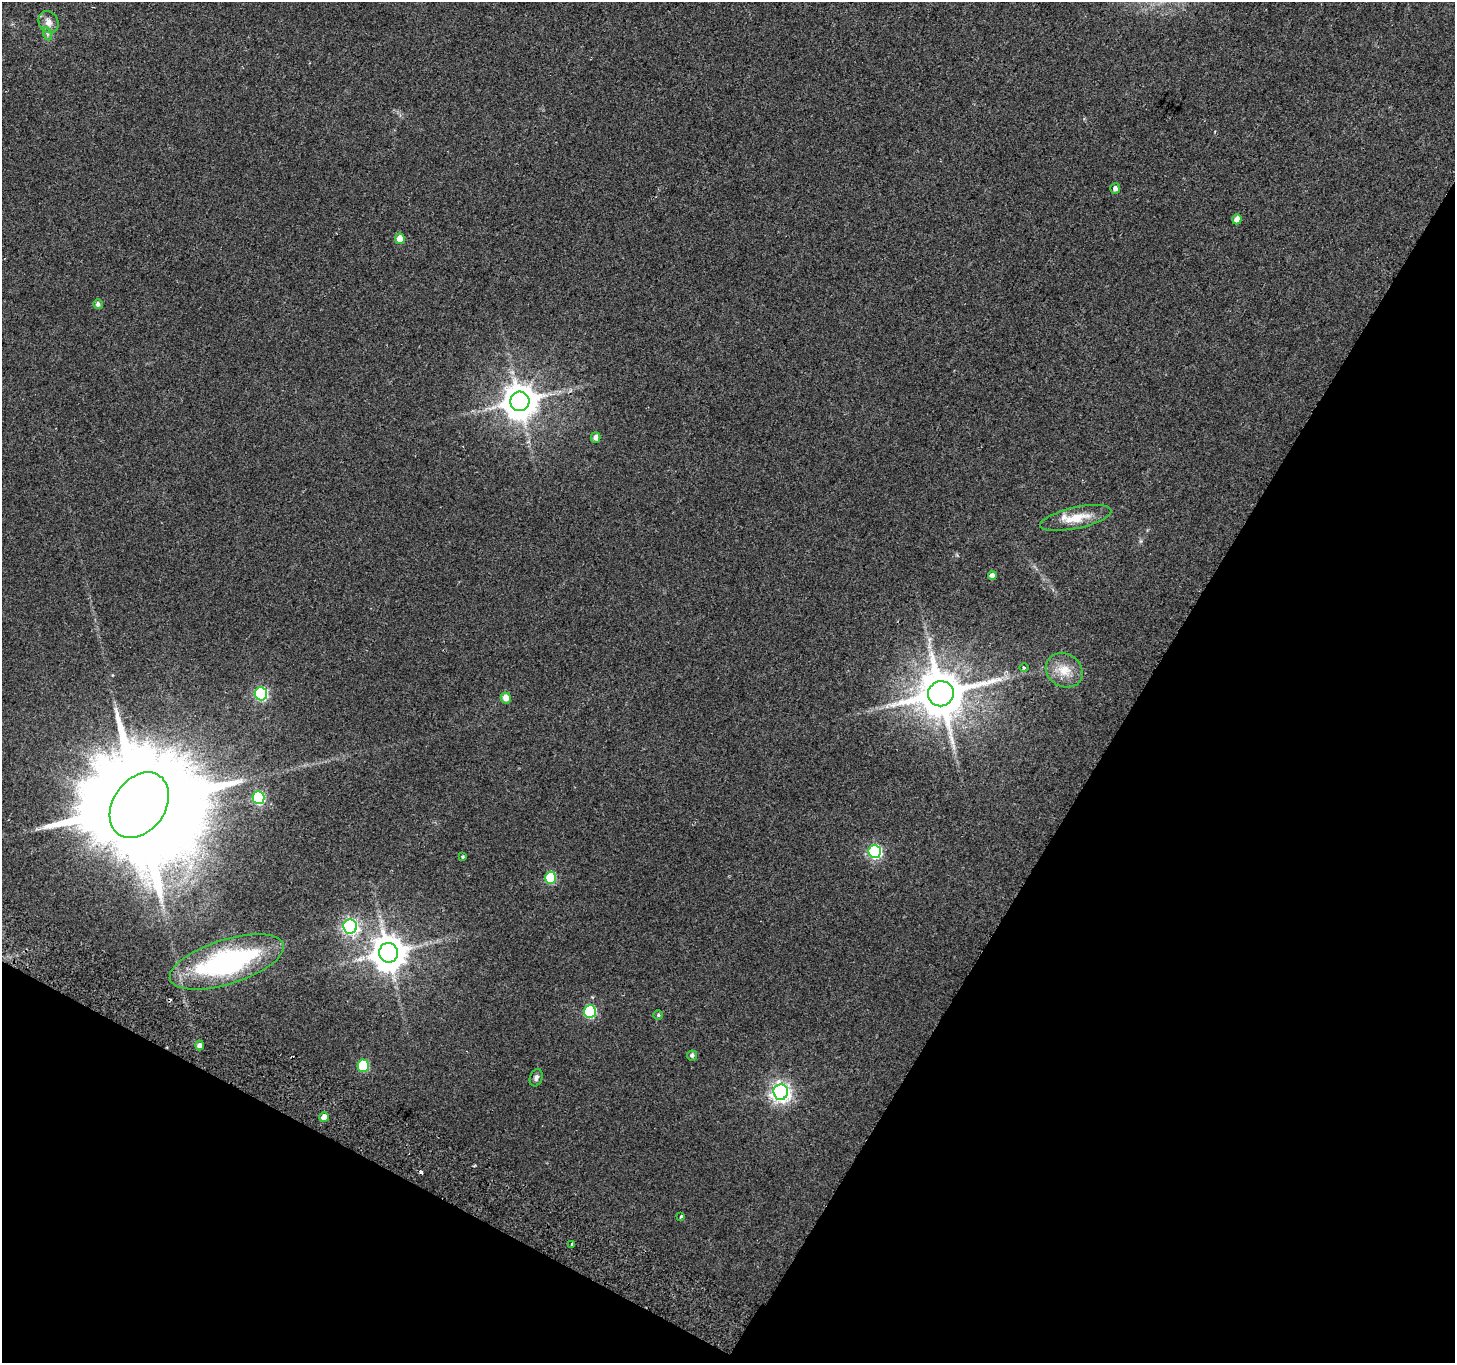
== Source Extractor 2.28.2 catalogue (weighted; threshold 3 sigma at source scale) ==
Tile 15 of 4 x 4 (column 3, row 4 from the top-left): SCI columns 2938-4390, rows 248-1608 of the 5882 x 6004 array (HDU 1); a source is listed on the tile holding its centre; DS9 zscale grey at full resolution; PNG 1457 x 1365 px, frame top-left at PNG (2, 2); each listed source drawn as its Kron ellipse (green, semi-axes under 4 px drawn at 4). Shown black and unused: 29% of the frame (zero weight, under 2 of 3 exposures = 3% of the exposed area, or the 3 px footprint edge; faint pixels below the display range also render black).
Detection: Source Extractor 2.28.2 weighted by HDU 2 'WHT'; one run over the whole footprint, this tile lists its part. Background 0.0514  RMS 0.0053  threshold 0.0239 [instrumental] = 3 sigma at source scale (4.5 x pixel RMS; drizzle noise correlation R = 1.50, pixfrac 1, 0.0396/0.0396 arcsec/px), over >= 5 px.
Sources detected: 36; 2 cosmic-ray / hot-pixel residue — neither listed nor drawn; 1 inside a brighter listed object's ellipse — not listed separately; the other 33 listed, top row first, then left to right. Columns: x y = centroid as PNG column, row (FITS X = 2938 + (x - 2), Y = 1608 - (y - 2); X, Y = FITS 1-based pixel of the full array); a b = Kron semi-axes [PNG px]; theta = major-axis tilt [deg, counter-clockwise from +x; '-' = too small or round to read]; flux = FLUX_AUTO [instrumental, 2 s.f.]
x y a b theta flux
49 22 11 9 -58 3.8
48 34 7 4 -71 0.98
1115 189 5 5 - 2.3
1237 219 5 4 - 4
400 239 5 5 - 6.7
98 304 5 4 - 1.7
520 401 10 9 - 1200
596 437 5 5 - 2.5
1076 518 36 10 12 12
992 575 5 4 - 2.2
1024 667 4 3 - 0.57
1064 670 19 16 -31 10
261 694 6 6 - 77
941 694 13 12 - 2800
506 698 5 5 - 4.5
258 798 6 6 - 62
139 805 36 26 54 22000
875 852 6 6 - 89
463 857 4 3 - 0.66
551 878 6 5 - 34
350 926 7 7 - 140
388 953 10 9 - 1200
227 962 59 22 17 110
590 1012 6 6 - 56
658 1015 5 4 - 0.74
200 1045 5 4 - 2
692 1055 5 5 - 1.3
363 1066 6 5 - 35
536 1078 9 6 70 1.6
781 1092 7 7 - 270
324 1117 5 4 - 4.7
681 1216 3 3 - 1.1
572 1244 3 3 - 8.4